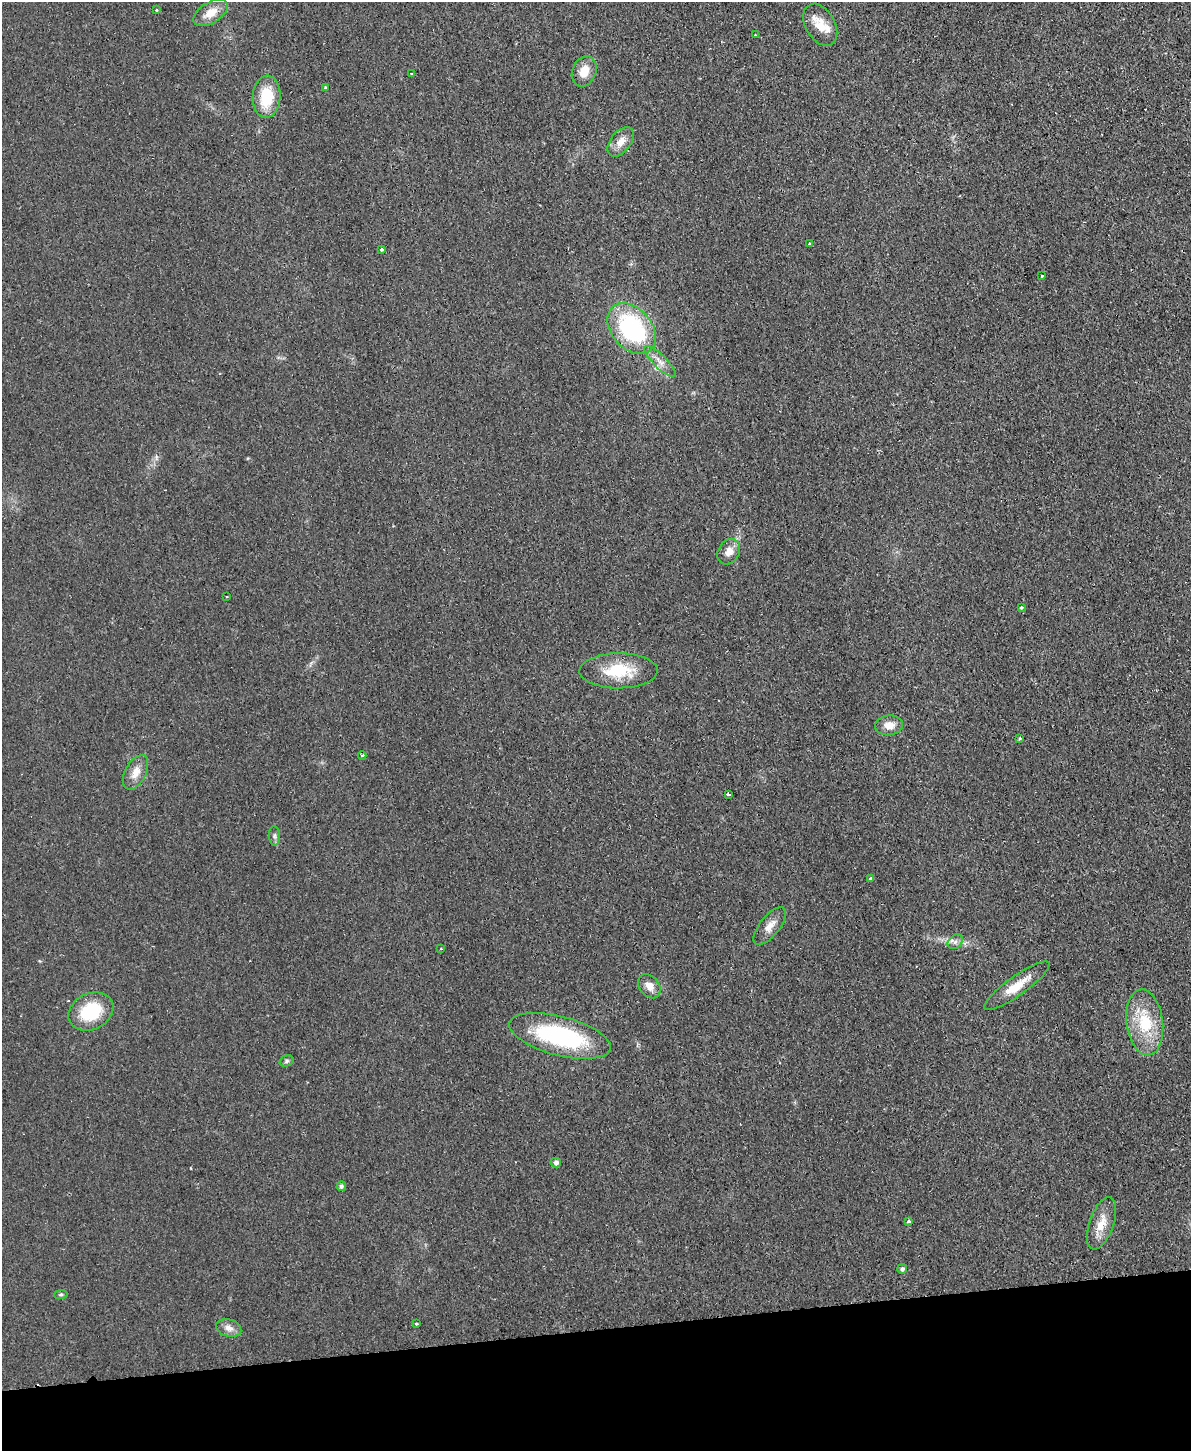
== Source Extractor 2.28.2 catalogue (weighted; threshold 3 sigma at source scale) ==
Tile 10 of 4 x 3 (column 2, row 3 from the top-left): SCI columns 1246-2434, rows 154-1602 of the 4870 x 4758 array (HDU 1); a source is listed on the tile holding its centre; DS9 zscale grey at full resolution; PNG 1193 x 1453 px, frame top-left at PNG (2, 2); each listed source drawn as its Kron ellipse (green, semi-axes under 4 px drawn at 4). Shown black and unused: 8% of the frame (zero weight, under 2 of 3 exposures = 3% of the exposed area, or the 3 px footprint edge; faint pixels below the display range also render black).
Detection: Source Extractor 2.28.2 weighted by HDU 2 'WHT'; one run over the whole footprint, this tile lists its part. Background 0.025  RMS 0.0047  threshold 0.0213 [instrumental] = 3 sigma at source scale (4.5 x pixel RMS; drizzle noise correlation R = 1.50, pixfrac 1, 0.05/0.05 arcsec/px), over >= 5 px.
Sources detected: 45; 3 cosmic-ray / hot-pixel residue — neither listed nor drawn; the other 42 listed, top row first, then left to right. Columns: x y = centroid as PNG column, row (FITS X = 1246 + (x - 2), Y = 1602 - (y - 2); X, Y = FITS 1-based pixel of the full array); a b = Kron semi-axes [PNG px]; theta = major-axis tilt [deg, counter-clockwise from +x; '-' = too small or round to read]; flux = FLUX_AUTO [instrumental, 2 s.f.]
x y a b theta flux
156 10 3 2 - 0.71
211 13 19 10 31 7
820 25 23 14 -60 8.4
755 35 3 2 - 0.45
584 71 16 11 69 6.6
411 73 3 2 - 0.35
325 88 4 3 - 0.71
267 97 21 14 87 18
621 142 17 10 52 5
809 244 3 3 - 0.86
381 249 3 3 - 1
1042 276 3 2 - 0.51
632 329 29 20 -50 57
660 361 21 6 -45 3.8
729 552 13 10 58 4.3
227 597 2 2 - 0.38
1021 607 3 3 - 1.2
619 671 39 17 1 19
889 725 14 10 6 4.8
1019 739 3 3 - 0.86
362 755 4 3 - 0.45
136 772 19 10 63 5.7
728 794 3 3 - 1
274 836 10 5 -86 1.4
870 878 4 3 - 0.74
770 926 23 10 51 4.8
955 942 8 6 43 1.9
441 949 3 3 - 0.43
649 986 13 9 -52 4.3
1017 986 39 9 36 10
91 1011 23 18 27 23
1145 1022 33 18 -82 22
560 1036 52 19 -15 62
286 1061 7 5 18 1
556 1162 5 5 - 1.9
341 1186 5 4 - 1.3
908 1222 3 3 - 1
1102 1223 27 12 70 8
902 1269 5 5 - 1.3
61 1294 7 4 6 0.77
416 1323 3 3 - 1.7
229 1328 13 8 -18 3.3